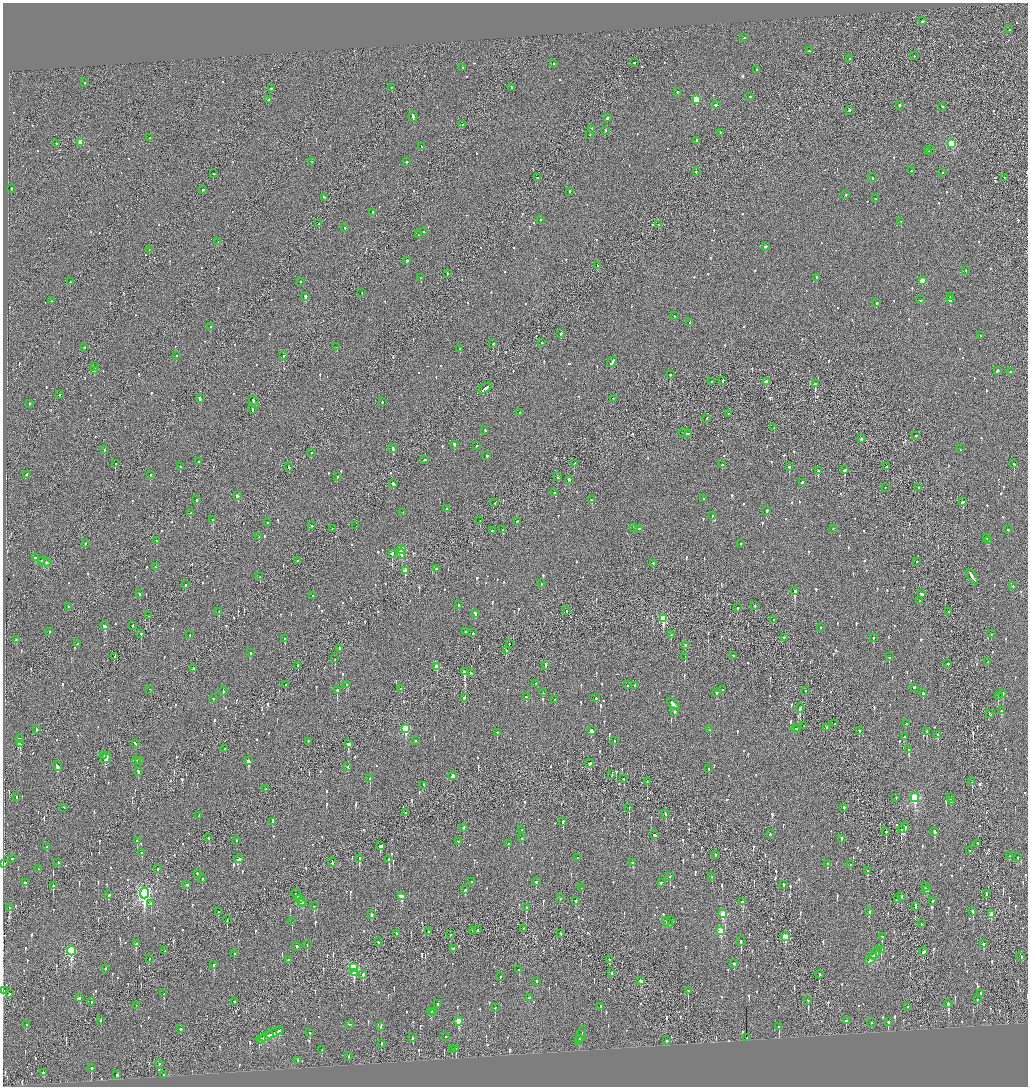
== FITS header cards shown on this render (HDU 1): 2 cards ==
NAXIS1  =                 2051
NAXIS2  =                 2168

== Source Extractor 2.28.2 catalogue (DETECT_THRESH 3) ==
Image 2051 x 2168 px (HDU 1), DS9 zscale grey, zoomed out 1/2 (1 PNG px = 2 x 2 image px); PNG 1030 x 1088 px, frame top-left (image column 2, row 2168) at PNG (3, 3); each listed source drawn as its Kron ellipse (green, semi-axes under 4 px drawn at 4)
Background -0.0951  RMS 0.074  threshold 0.223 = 3 sigma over >= 5 px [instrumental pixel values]
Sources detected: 1372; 45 cannot appear on this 1/2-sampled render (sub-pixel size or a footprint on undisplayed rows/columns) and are neither listed nor drawn; of the other 1327, the 500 brightest by FLUX_AUTO listed and drawn (827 fainter detections omitted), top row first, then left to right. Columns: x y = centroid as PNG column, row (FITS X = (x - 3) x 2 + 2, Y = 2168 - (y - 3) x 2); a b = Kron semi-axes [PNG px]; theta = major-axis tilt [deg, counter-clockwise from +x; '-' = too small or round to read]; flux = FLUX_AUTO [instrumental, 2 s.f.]
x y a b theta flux
922 21 3 2 - 110
1010 30 2 1 - 55
744 38 3 1 - 77
809 51 2 2 - 68
914 56 2 2 - 90
850 59 2 1 - 110
634 63 3 2 - 56
554 64 2 2 - 160
463 68 2 2 - 120
757 70 2 2 - 67
85 83 2 2 - 68
391 88 2 2 - 54
512 88 3 2 - 180
271 89 2 2 - 230
677 93 2 2 - 100
749 97 2 2 - 140
268 100 2 2 - 290
696 100 3 3 - 470
716 105 3 2 - 150
899 106 2 2 - 250
942 107 2 2 - 78
849 111 2 2 - 240
413 117 5 2 - 280
607 118 3 2 - 270
463 125 2 2 - 620
592 129 2 1 - 82
605 131 2 2 - 140
720 133 2 2 - 60
590 135 2 1 - 67
150 138 3 2 - 100
697 141 3 2 - 310
81 143 3 3 - 270
56 144 2 2 - 100
952 144 3 3 - 830
422 147 2 2 - 130
930 150 3 1 - 100
929 152 3 2 - 100
312 162 3 2 - 83
406 162 2 2 - 120
911 171 2 2 - 67
696 172 2 2 - 85
942 173 2 2 - 140
214 174 2 2 - 58
537 178 2 2 - 150
872 178 2 2 - 120
1005 178 2 2 - 76
11 189 2 2 - 150
203 190 2 2 - 180
569 192 2 2 - 100
846 195 2 1 - 67
325 198 3 2 - 230
875 199 2 1 - 68
373 213 2 2 - 270
540 220 2 2 - 160
901 222 2 1 - 130
319 224 2 2 - 120
659 225 2 2 - 120
345 228 2 2 - 150
424 232 2 2 - 61
419 235 2 2 - 68
218 242 2 2 - 54
765 247 3 2 - 170
149 250 2 1 - 120
407 261 2 2 - 300
598 266 2 2 - 68
966 271 2 2 - 120
447 274 2 1 - 220
421 278 2 2 - 57
816 278 2 2 - 130
922 281 3 3 - 200
70 282 2 2 - 200
301 282 2 1 - 86
362 293 2 2 - 60
306 297 2 2 - 530
950 297 2 2 - 100
920 300 2 2 - 240
951 300 4 2 - 310
51 301 2 2 - 120
876 303 2 2 - 450
674 316 2 2 - 57
690 323 2 2 - 91
210 327 2 2 - 230
561 334 2 2 - 120
980 336 2 2 - 60
541 343 2 2 - 82
493 344 2 2 - 200
337 347 2 2 - 150
85 348 2 2 - 63
460 349 2 2 - 79
176 356 2 1 - 94
283 356 2 2 - 290
612 362 6 2 53 230
95 367 2 2 - 98
94 371 2 2 - 84
997 371 4 2 - 150
1010 372 2 2 - 61
670 375 2 2 - 78
723 381 2 2 - 89
711 382 2 2 - 62
767 382 3 2 - 120
815 384 2 1 - 670
485 389 7 2 35 410
60 395 2 1 - 58
200 399 4 2 - 180
613 399 2 2 - 130
254 402 6 2 -64 200
382 402 2 2 - 62
29 404 2 2 - 60
253 409 4 1 - 180
520 413 2 2 - 58
729 414 2 2 - 81
707 419 2 2 - 220
774 428 2 2 - 160
485 431 2 2 - 200
685 433 7 2 -13 220
689 434 2 1 - 99
916 436 2 2 - 63
861 439 2 2 - 180
454 445 3 2 - 240
476 446 2 2 - 97
393 449 4 2 - 230
961 449 2 2 - 67
104 450 2 2 - 190
311 453 2 2 - 120
487 456 2 2 - 260
425 460 3 2 - 110
199 462 2 2 - 92
115 464 2 2 - 180
574 464 2 2 - 75
1014 464 3 2 - 120
722 465 2 2 - 77
180 467 2 2 - 64
289 467 4 2 - 240
789 467 2 2 - 230
887 467 2 2 - 70
845 470 3 2 - 820
818 471 2 2 - 250
26 475 4 2 - 180
150 475 2 2 - 290
337 477 2 2 - 120
558 477 2 2 - 85
569 480 2 2 - 190
802 483 2 2 - 150
393 484 3 2 - 170
885 488 2 2 - 93
918 488 2 2 - 54
555 493 2 2 - 310
237 496 3 2 - 170
704 499 2 2 - 150
197 500 2 2 - 130
592 500 2 2 - 140
962 502 3 2 - 250
495 503 2 1 - 56
446 509 2 2 - 84
766 511 3 2 - 170
190 513 3 2 - 210
403 513 2 1 - 61
712 516 2 2 - 57
213 520 2 2 - 340
480 521 2 1 - 70
517 522 2 2 - 64
267 523 2 2 - 57
312 526 2 2 - 75
356 526 2 1 - 170
634 528 3 2 - 170
332 529 2 1 - 71
639 529 2 2 - 160
833 529 2 2 - 68
503 530 2 2 - 130
1008 530 2 2 - 80
492 531 2 2 - 120
259 537 2 2 - 70
987 538 2 2 - 62
157 541 2 2 - 110
988 541 2 2 - 170
85 544 2 2 - 68
741 544 2 2 - 55
402 550 3 3 - 940
392 554 2 2 - 570
401 554 5 2 - 68
36 558 4 2 - 170
41 561 2 1 - 55
298 561 2 2 - 150
45 562 7 2 -22 190
916 562 2 2 - 58
48 563 3 1 - 72
653 564 2 1 - 64
155 567 2 2 - 60
436 569 2 2 - 130
405 571 3 2 - 140
260 577 2 2 - 190
972 577 8 2 -60 600
541 584 2 2 - 57
185 585 2 2 - 99
1013 586 2 2 - 59
795 591 3 2 - 550
140 594 2 2 - 78
921 594 3 2 - 150
313 596 2 2 - 67
920 601 2 2 - 57
458 605 2 2 - 180
755 606 2 2 - 89
68 607 2 2 - 76
738 608 2 1 - 100
567 611 2 2 - 72
219 612 2 2 - 130
949 612 2 2 - 63
475 614 3 2 - 140
149 616 2 2 - 59
663 619 4 3 - 860
773 620 2 2 - 57
105 626 3 2 - 530
133 626 2 2 - 160
821 628 2 2 - 89
49 632 2 2 - 59
466 632 2 2 - 91
473 633 2 2 - 57
141 634 2 1 - 230
991 634 2 2 - 63
190 635 2 2 - 67
671 635 2 2 - 63
784 638 2 2 - 250
873 638 2 2 - 100
285 639 2 2 - 200
16 640 2 2 - 84
77 644 2 2 - 64
509 644 2 1 - 54
685 646 4 2 - 170
339 649 2 1 - 79
506 651 3 2 - 76
250 653 3 2 - 76
733 656 3 2 - 70
114 657 2 2 - 62
685 657 2 2 - 91
889 657 2 2 - 130
335 659 2 1 - 120
988 662 3 2 - 89
948 664 2 2 - 83
298 666 2 1 - 87
546 666 4 2 - 270
437 667 3 2 - 150
193 669 3 2 - 130
464 672 3 2 - 640
471 674 4 2 - 190
536 684 2 2 - 55
286 685 2 1 - 83
346 685 2 2 - 78
627 685 2 2 - 80
635 686 2 2 - 230
914 688 2 2 - 290
401 689 2 2 - 140
149 690 2 2 - 100
722 690 2 2 - 65
223 691 4 2 - 150
337 691 2 2 - 1200
806 691 2 1 - 67
543 693 2 2 - 78
717 693 2 2 - 88
923 694 2 2 - 120
1003 694 3 2 - 72
998 696 3 2 - 79
526 697 3 2 - 62
464 698 2 2 - 110
596 698 3 2 - 110
213 699 2 2 - 85
555 700 2 2 - 60
673 704 7 2 -43 300
800 708 5 2 - 390
1002 711 4 2 - 120
675 712 2 2 - 70
990 714 2 1 - 64
906 723 2 2 - 67
835 724 2 2 - 55
803 726 2 2 - 54
827 728 3 1 - 110
406 729 4 3 - 770
795 729 2 2 - 82
797 729 2 1 - 200
36 730 2 2 - 280
710 730 3 2 - 340
591 731 3 2 - 89
859 731 2 2 - 73
927 732 2 2 - 140
497 733 2 2 - 120
938 735 2 2 - 170
904 737 2 2 - 57
19 739 4 2 - 620
416 741 2 2 - 71
614 741 3 2 - 58
308 742 2 1 - 260
20 744 3 3 - 60
135 744 3 2 - 67
348 744 3 2 - 310
224 749 2 2 - 88
909 750 3 2 - 260
104 756 2 2 - 87
106 758 6 2 58 260
137 761 2 2 - 82
140 761 2 2 - 72
248 761 3 2 - 290
589 764 4 2 - 190
57 766 5 2 - 160
348 767 3 2 - 65
708 769 2 2 - 83
138 772 4 2 - 100
612 775 2 2 - 100
453 776 4 3 - 330
370 779 2 2 - 320
623 779 2 2 - 100
647 782 2 1 - 95
972 782 2 2 - 69
424 786 3 2 - 110
266 789 2 2 - 73
17 797 2 2 - 74
896 798 2 2 - 55
915 798 4 3 - 1200
950 798 2 2 - 87
951 802 3 2 - 60
64 808 2 1 - 58
629 808 3 1 - 130
844 808 2 2 - 170
405 813 2 2 - 61
665 814 3 2 - 100
199 816 3 2 - 71
272 822 3 2 - 310
563 822 2 2 - 94
464 828 2 2 - 400
904 828 5 3 - 310
522 830 2 2 - 55
901 830 2 1 - 89
886 832 2 1 - 320
935 832 4 2 - 190
770 834 2 2 - 66
655 835 3 2 - 83
209 838 3 2 - 89
522 838 2 2 - 99
841 839 2 2 - 74
137 841 2 2 - 60
236 841 2 2 - 68
458 842 2 2 - 66
508 844 2 2 - 120
977 844 2 2 - 140
381 846 3 2 - 360
47 847 3 2 - 72
969 851 2 2 - 70
142 853 3 2 - 120
716 855 2 2 - 74
1010 856 2 2 - 79
577 858 2 2 - 79
1018 858 2 1 - 75
12 859 3 2 - 110
239 859 5 2 - 190
359 859 3 2 - 270
389 860 3 2 - 530
58 863 2 1 - 70
332 863 5 1 - 240
633 863 3 2 - 110
4 864 3 2 - 64
827 864 3 2 - 68
850 865 2 2 - 69
38 869 2 2 - 62
157 869 3 2 - 79
868 871 3 2 - 170
197 874 2 2 - 97
670 877 3 2 - 100
712 877 2 2 - 74
202 879 2 2 - 71
472 882 2 2 - 140
536 882 2 2 - 140
26 883 3 2 - 490
661 883 3 2 - 56
187 885 2 2 - 140
784 885 2 2 - 80
53 886 3 2 - 150
925 887 2 1 - 70
582 888 2 2 - 76
465 890 3 2 - 130
926 890 4 2 - 94
144 893 5 3 - 3900
986 894 3 2 - 61
109 895 3 2 - 120
297 895 6 2 -54 340
402 896 4 3 - 260
901 897 2 2 - 61
300 899 3 2 - 200
561 899 2 2 - 81
897 900 4 2 - 140
575 901 3 2 - 68
932 901 2 2 - 130
302 902 2 2 - 160
742 902 3 3 - 350
303 903 3 2 - 130
151 904 2 2 - 83
314 906 2 2 - 140
915 907 2 2 - 61
10 908 3 2 - 88
526 908 3 2 - 81
219 912 3 2 - 250
869 912 2 2 - 59
973 912 3 2 - 100
723 914 4 3 - 290
372 915 3 2 - 96
991 915 3 2 - 190
227 920 3 1 - 100
672 921 3 2 - 92
292 922 2 1 - 83
667 923 6 2 -38 220
922 924 2 1 - 92
523 929 2 2 - 56
478 930 2 2 - 71
473 931 2 2 - 90
721 931 4 3 - 380
428 932 2 2 - 100
396 934 2 2 - 58
561 934 3 1 - 70
450 935 3 2 - 57
785 937 4 3 - 340
882 937 3 2 - 110
741 941 4 2 - 340
378 942 2 2 - 100
136 944 3 3 - 120
984 944 3 2 - 210
307 945 2 2 - 86
297 947 2 2 - 140
453 949 3 2 - 130
881 950 3 2 - 160
71 951 5 3 - 1300
165 951 2 2 - 74
924 952 4 2 - 120
876 953 7 2 51 300
235 954 2 2 - 130
1021 957 2 2 - 77
149 959 2 1 - 59
871 959 7 2 49 340
288 960 2 2 - 68
609 960 3 1 - 390
734 964 2 2 - 180
214 965 3 2 - 140
354 968 3 3 - 1100
105 969 2 2 - 100
519 970 2 2 - 61
354 973 4 2 - 370
611 973 2 1 - 65
363 975 3 2 - 220
819 975 4 2 - 270
500 977 3 1 - 64
641 981 3 3 - 99
536 982 2 2 - 73
4 991 3 2 - 56
688 991 4 2 - 69
9 994 2 2 - 67
164 994 3 2 - 110
980 994 4 2 - 110
80 998 3 2 - 78
530 998 3 2 - 230
977 1000 2 2 - 62
808 1001 3 2 - 81
91 1002 2 2 - 97
234 1002 2 2 - 170
438 1004 2 2 - 130
948 1004 4 2 - 430
136 1006 2 1 - 69
601 1007 2 2 - 71
908 1007 2 2 - 62
495 1008 3 2 - 90
431 1012 2 2 - 330
434 1013 2 2 - 200
100 1021 2 2 - 85
846 1021 3 2 - 79
459 1022 4 3 - 360
888 1022 3 2 - 350
871 1023 2 2 - 180
26 1025 2 2 - 95
349 1025 3 2 - 69
381 1027 2 2 - 61
779 1027 4 2 - 250
181 1029 2 2 - 68
279 1031 4 2 - 170
274 1033 9 2 26 390
310 1033 3 2 - 97
581 1035 9 2 72 240
266 1037 7 2 23 380
446 1037 2 2 - 79
413 1038 3 2 - 350
747 1038 2 2 - 85
261 1039 4 2 - 180
580 1039 2 2 - 89
579 1041 3 1 - 110
667 1041 2 2 - 300
381 1044 2 2 - 110
456 1049 2 2 - 340
322 1050 3 2 - 69
452 1050 2 1 - 71
349 1057 2 2 - 56
298 1061 2 2 - 320
159 1064 2 2 - 75
91 1068 2 2 - 290
43 1073 3 2 - 63
117 1075 3 2 - 200
163 1075 2 2 - 170
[827 fainter detections neither listed nor drawn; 45 sub-pixel or undisplayed-footprint detections neither listed nor drawn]